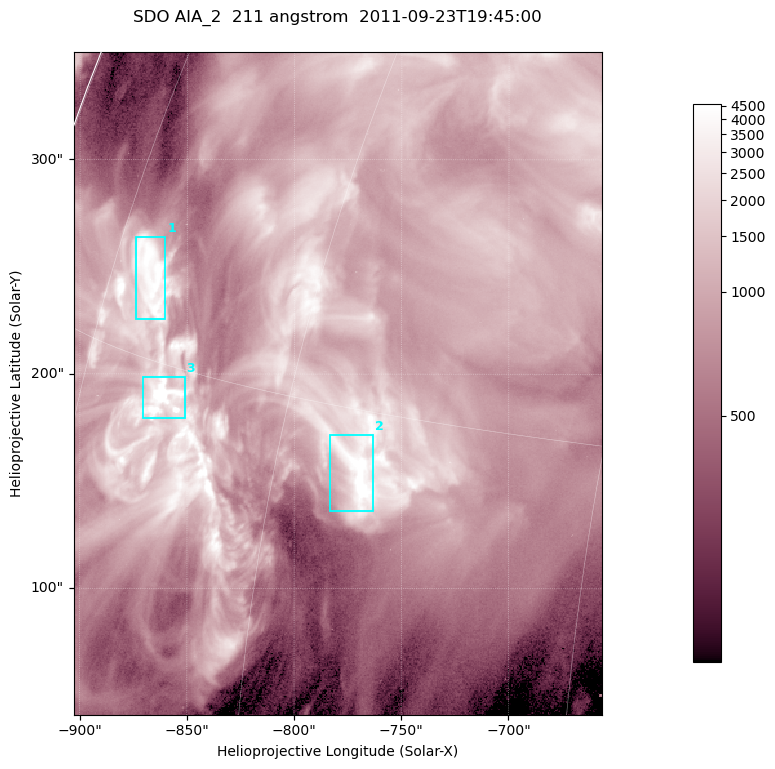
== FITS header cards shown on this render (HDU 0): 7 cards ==
TELESCOP= 'SDO     '           /
INSTRUME= 'AIA_2   '           /
WAVELNTH=                  211 /
WAVEUNIT= 'angstrom'           /
DATE-OBS= '2011-09-23T19:45:00.62' /
CTYPE1  = 'HPLN-TAN'           /
CTYPE2  = 'HPLT-TAN'           /

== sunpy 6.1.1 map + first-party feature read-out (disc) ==
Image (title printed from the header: SDO AIA_2  211 angstrom  2011-09-23T19:45:00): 410 x 514 px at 0.601 arcsec/px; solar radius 957 arcsec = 1592 px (partial field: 2.6% of the solar disc is inside the frame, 100% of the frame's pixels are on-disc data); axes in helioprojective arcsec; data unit not stated in the header (colour bar unlabelled)
Pointing: header CRPIX1/2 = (2038.91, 2046.17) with CRVAL1/2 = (0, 0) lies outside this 410 x 514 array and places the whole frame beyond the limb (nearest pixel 1.4 R_sun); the SolarSoft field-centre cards XCEN/YCEN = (-779.7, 195.7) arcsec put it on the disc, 1311 arcsec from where CRPIX/CRVAL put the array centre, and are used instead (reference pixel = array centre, CRVAL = XCEN/YCEN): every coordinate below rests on XCEN/YCEN
Orientation: roll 0.0564 deg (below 1 deg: not rotated)
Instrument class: DISC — disc imager (sunpy class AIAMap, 211 A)
Bright regions (active regions / flare kernels): reference = the on-disc median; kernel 3 px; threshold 5 sigma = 2714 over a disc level ~866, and >= 1.15x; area >= 210 px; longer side >= 5 px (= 3 arcsec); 3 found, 3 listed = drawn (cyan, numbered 1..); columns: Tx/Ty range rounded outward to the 2 arcsec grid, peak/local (2 s.f.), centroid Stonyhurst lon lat
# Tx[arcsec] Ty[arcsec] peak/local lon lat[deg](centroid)
1 -874..-860 224..264 6.2 -71 +17
2 -784..-762 136..172 7.5 -56 +13
3 -872..-850 178..200 8.7 -68 +14